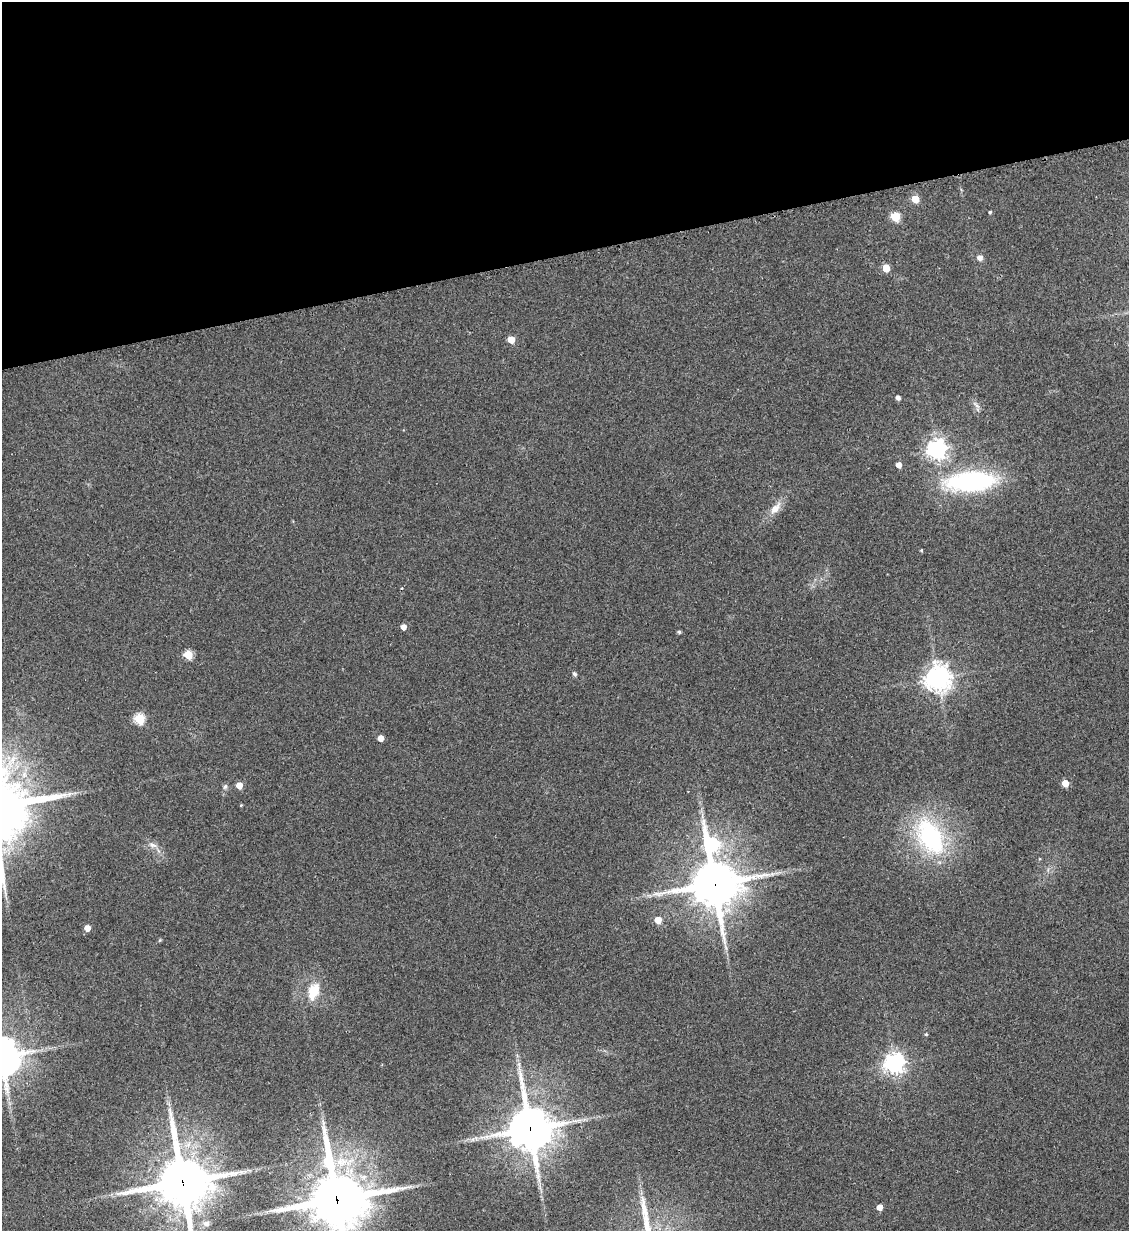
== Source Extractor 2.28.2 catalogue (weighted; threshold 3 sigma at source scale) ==
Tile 3 of 4 x 4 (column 3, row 1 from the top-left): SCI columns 2403-3529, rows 3700-4928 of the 4909 x 4937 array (HDU 1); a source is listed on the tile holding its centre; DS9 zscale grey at full resolution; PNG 1131 x 1233 px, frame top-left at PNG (2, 2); no overlay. Shown black and unused: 21% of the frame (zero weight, under 2 of 3 exposures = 1% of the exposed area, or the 3 px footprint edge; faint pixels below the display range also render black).
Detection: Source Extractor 2.28.2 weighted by HDU 2 'WHT'; one run over the whole footprint, this tile lists its part. Background 0.0794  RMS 0.0076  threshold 0.0344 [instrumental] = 3 sigma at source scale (4.5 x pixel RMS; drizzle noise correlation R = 1.50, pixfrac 1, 0.05/0.05 arcsec/px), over >= 5 px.
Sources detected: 40; all 40 listed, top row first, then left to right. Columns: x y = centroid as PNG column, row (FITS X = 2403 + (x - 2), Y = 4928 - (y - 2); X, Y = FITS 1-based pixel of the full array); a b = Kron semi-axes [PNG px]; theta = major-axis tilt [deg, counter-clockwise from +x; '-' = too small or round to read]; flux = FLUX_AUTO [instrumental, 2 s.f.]
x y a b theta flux
915 199 5 5 - 19
990 212 3 3 - 1
895 217 5 5 - 35
980 258 6 6 - 3.7
886 268 5 5 - 20
511 340 5 5 - 13
898 397 4 4 - 3.4
976 405 14 4 -49 2.6
937 449 7 7 - 470
899 465 4 4 - 6
971 481 41 16 4 140
775 508 18 9 47 8.8
921 550 4 3 - 0.94
403 627 4 4 - 6.3
679 632 4 4 - 1.4
188 655 5 5 - 33
574 674 6 5 - 1.6
938 678 9 8 - 780
139 719 5 5 - 52
380 738 4 4 - 7.7
1065 783 5 5 - 13
239 785 5 4 - 12
225 787 8 5 73 1.9
241 805 4 3 - 0.64
930 837 43 27 -60 100
711 844 13 8 -73 120
152 845 12 7 -20 4
714 884 15 14 - 3400
658 920 5 5 - 15
87 928 5 4 - 8.1
160 940 6 3 70 0.77
726 947 9 3 -69 1.8
313 991 21 13 73 18
926 1034 4 4 - 0.94
894 1063 7 7 - 500
530 1129 15 13 -80 2600
183 1182 18 16 -76 4300
337 1199 23 18 -76 4800
879 1207 4 4 - 7.5
206 1223 8 7 - 4.6
Overlapping masked pixels (flux is a lower limit): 4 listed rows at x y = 714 884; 530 1129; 183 1182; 337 1199
Isophote crosses this tile's border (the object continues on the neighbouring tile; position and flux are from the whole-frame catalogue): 2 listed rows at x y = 183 1182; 337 1199